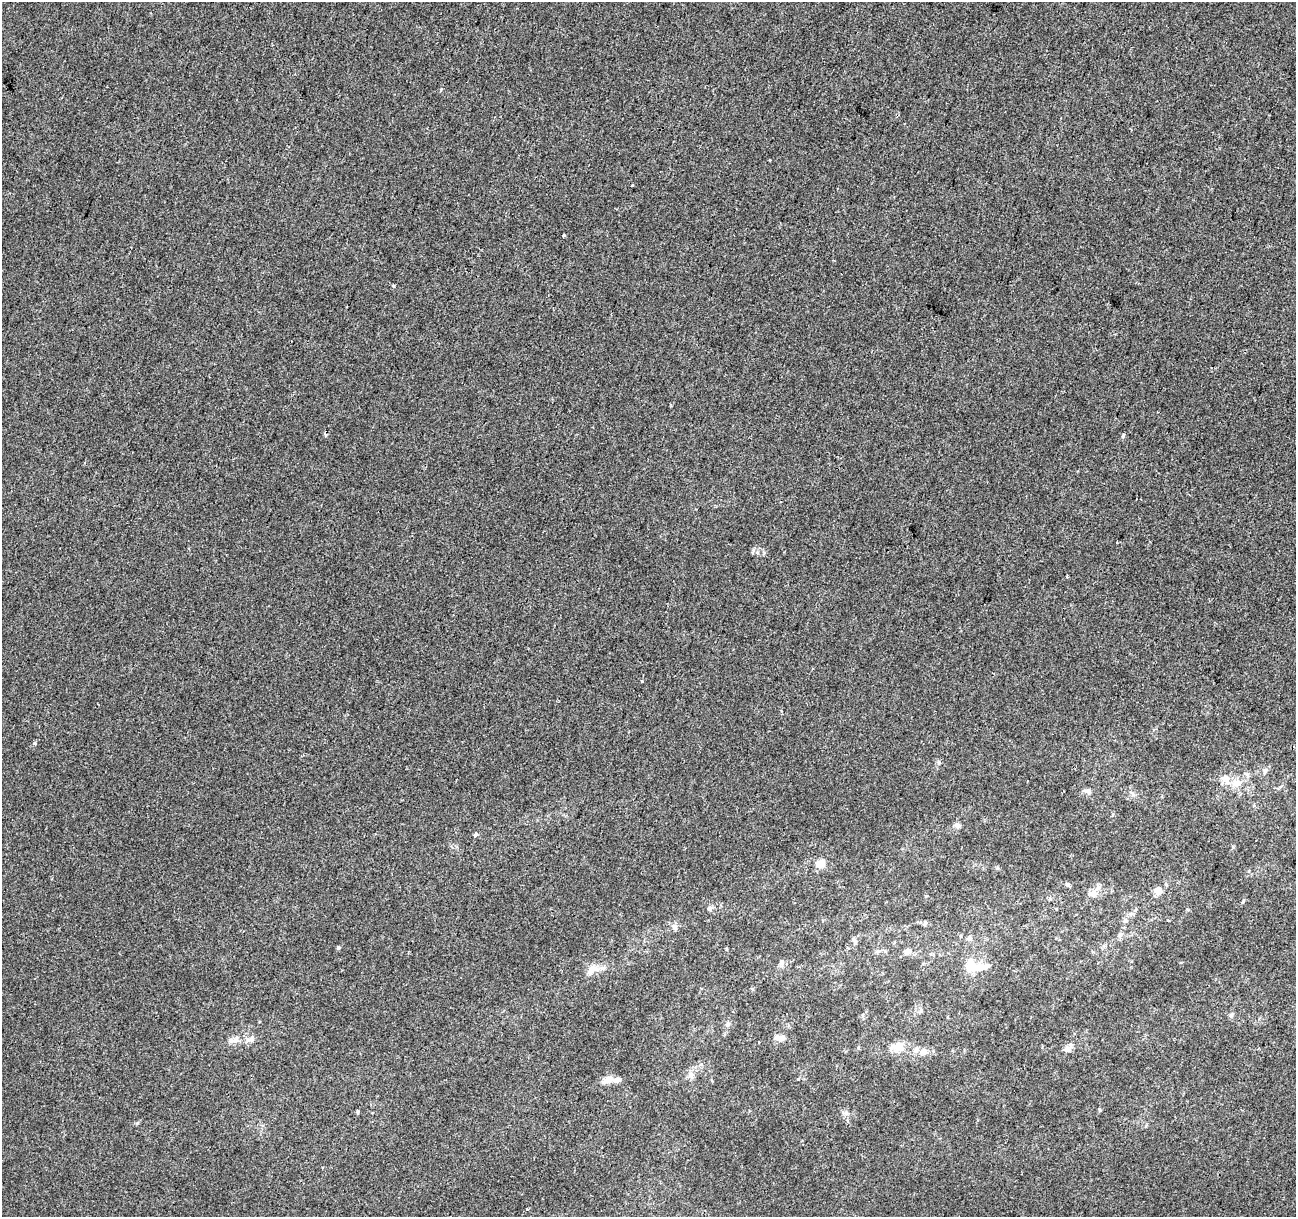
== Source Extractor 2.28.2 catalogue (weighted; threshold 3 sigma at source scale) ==
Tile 10 of 4 x 4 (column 2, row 3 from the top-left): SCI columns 1295-2588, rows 1436-2650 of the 5184 x 5363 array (HDU 1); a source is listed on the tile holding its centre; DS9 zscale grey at full resolution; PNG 1298 x 1219 px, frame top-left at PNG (2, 2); no overlay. Shown black and unused: <1% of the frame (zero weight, under 2 of 3 exposures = <1% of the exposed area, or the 3 px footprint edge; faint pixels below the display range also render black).
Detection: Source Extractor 2.28.2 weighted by HDU 2 'WHT'; one run over the whole footprint, this tile lists its part. Background -2.43e-04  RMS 0.0042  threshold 0.0191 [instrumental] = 3 sigma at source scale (4.5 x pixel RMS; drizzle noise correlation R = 1.50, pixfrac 1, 0.0396/0.0396 arcsec/px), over >= 5 px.
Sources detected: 51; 1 inside a brighter object's white glare — not listed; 4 inside a brighter listed object's ellipse — not listed separately; the other 46 listed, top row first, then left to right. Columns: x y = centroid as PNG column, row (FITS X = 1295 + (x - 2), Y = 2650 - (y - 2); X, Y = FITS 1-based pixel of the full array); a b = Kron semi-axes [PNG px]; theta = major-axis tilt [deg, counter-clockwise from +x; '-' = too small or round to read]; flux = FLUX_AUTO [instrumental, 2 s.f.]
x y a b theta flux
770 160 2 2 - 0.39
563 235 3 3 - 0.82
393 286 4 3 - 0.58
326 435 6 4 -71 0.61
753 552 9 3 69 0.57
642 681 3 3 - 1.5
35 744 4 3 - 1.2
938 763 7 4 90 0.73
1265 770 7 4 -18 0.76
1224 779 10 8 88 2.5
1235 783 11 9 -28 3.9
1088 791 11 6 -15 1.5
957 826 8 7 - 1.5
476 834 6 5 - 0.99
821 864 14 9 0 4
997 868 5 5 - 0.54
1068 884 6 4 43 0.66
1158 891 10 9 - 2.8
1092 893 13 8 16 2.6
1243 902 6 4 62 0.6
710 908 8 6 42 1.1
1131 914 7 6 - 1.2
1168 920 3 2 - 0.73
925 923 6 5 - 0.78
675 927 8 6 -73 1.5
1120 935 9 6 68 1.4
969 938 7 6 - 1.1
855 941 8 5 -70 0.93
338 947 3 3 - 1.9
907 951 10 7 7 1.9
782 962 8 7 - 1.3
971 966 13 9 -29 11
592 970 15 9 36 4.3
1231 1015 6 4 -46 0.71
728 1024 7 5 45 0.88
777 1038 11 8 10 2.5
250 1039 13 7 18 2.2
234 1041 8 8 - 2
898 1046 18 12 1 5.4
1067 1049 8 7 - 1.9
923 1052 9 8 - 2.4
691 1075 11 7 -69 2.1
798 1079 3 3 - 0.41
607 1080 19 8 26 3.4
1099 1110 6 4 -88 0.41
846 1113 8 6 -21 1.2
Unlisted compact peaks at least as high as the median listed source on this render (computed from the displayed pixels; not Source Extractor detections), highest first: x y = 1123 436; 137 1123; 1249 871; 441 90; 1233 847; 1187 909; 726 949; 926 896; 764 553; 358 1111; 1131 961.